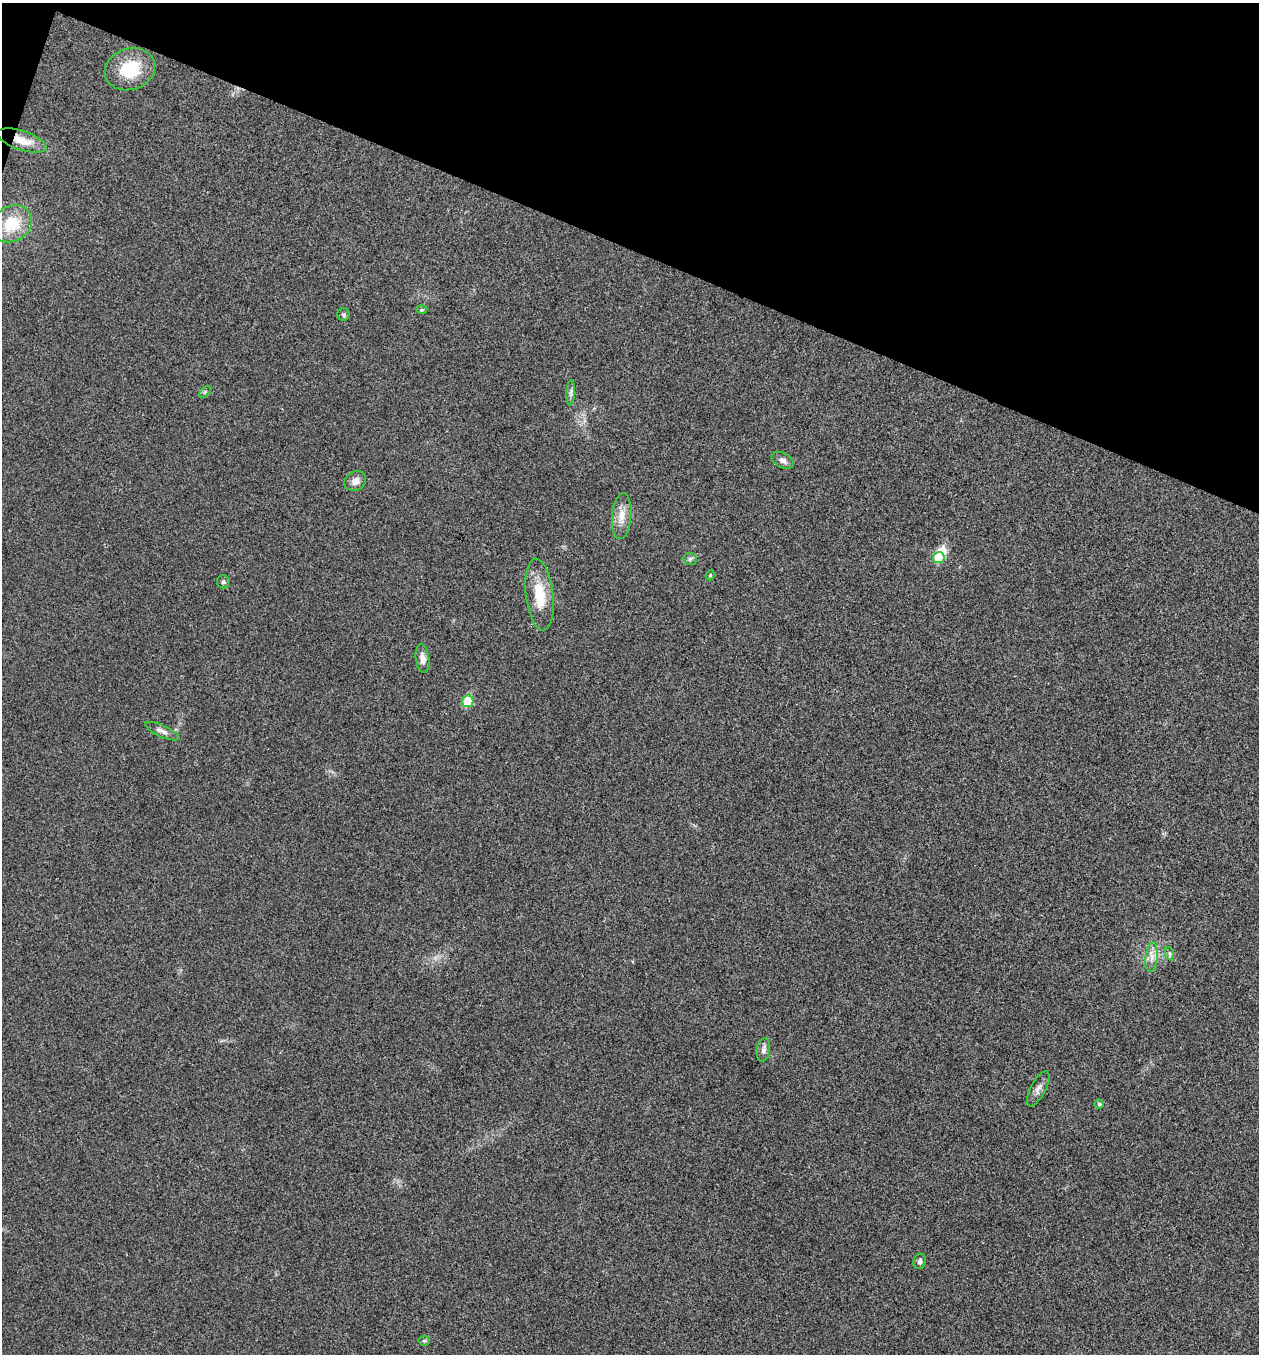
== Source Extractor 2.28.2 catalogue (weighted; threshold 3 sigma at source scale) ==
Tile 2 of 4 x 4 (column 2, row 1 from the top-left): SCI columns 1394-2650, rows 4064-5415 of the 5431 x 5418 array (HDU 1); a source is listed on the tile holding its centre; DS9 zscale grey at full resolution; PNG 1261 x 1356 px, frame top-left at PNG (2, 3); each listed source drawn as its Kron ellipse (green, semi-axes under 4 px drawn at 4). Shown black and unused: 19% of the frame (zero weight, under 3 of 4 exposures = <1% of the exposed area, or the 3 px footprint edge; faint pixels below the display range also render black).
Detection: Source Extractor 2.28.2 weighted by HDU 2 'WHT'; one run over the whole footprint, this tile lists its part. Background 0.0238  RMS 0.0052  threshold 0.0236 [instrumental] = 3 sigma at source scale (4.5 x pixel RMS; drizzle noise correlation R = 1.50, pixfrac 1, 0.05/0.05 arcsec/px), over >= 5 px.
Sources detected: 26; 1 inside a brighter object's white glare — neither listed nor drawn; the other 25 listed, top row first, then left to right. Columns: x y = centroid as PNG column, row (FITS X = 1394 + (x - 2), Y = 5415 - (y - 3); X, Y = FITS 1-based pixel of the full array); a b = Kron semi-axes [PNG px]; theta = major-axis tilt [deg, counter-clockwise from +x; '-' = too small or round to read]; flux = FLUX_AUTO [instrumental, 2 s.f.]
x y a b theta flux
130 69 26 20 18 21
22 141 26 9 -18 8.6
12 224 21 17 31 17
422 310 5 3 - 0.52
344 315 6 6 - 0.99
205 392 7 4 45 0.92
571 393 13 4 87 1.5
783 460 11 7 -26 2.3
355 481 11 9 32 3.6
622 516 23 9 85 6.3
939 558 6 5 - 17
690 559 6 6 - 1.3
710 575 5 4 - 0.72
223 582 6 6 - 1.1
539 594 36 13 -83 16
423 659 14 6 -82 3.2
468 701 6 5 - 19
162 731 18 5 -24 2.7
1170 954 7 4 -71 0.95
1152 957 15 6 83 3.5
763 1050 12 6 82 2.2
1038 1089 19 7 62 3
1099 1104 4 4 - 0.93
920 1261 7 6 - 1.5
424 1341 5 5 - 0.77
Overlapping masked pixels (flux is a lower limit): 1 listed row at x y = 22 141